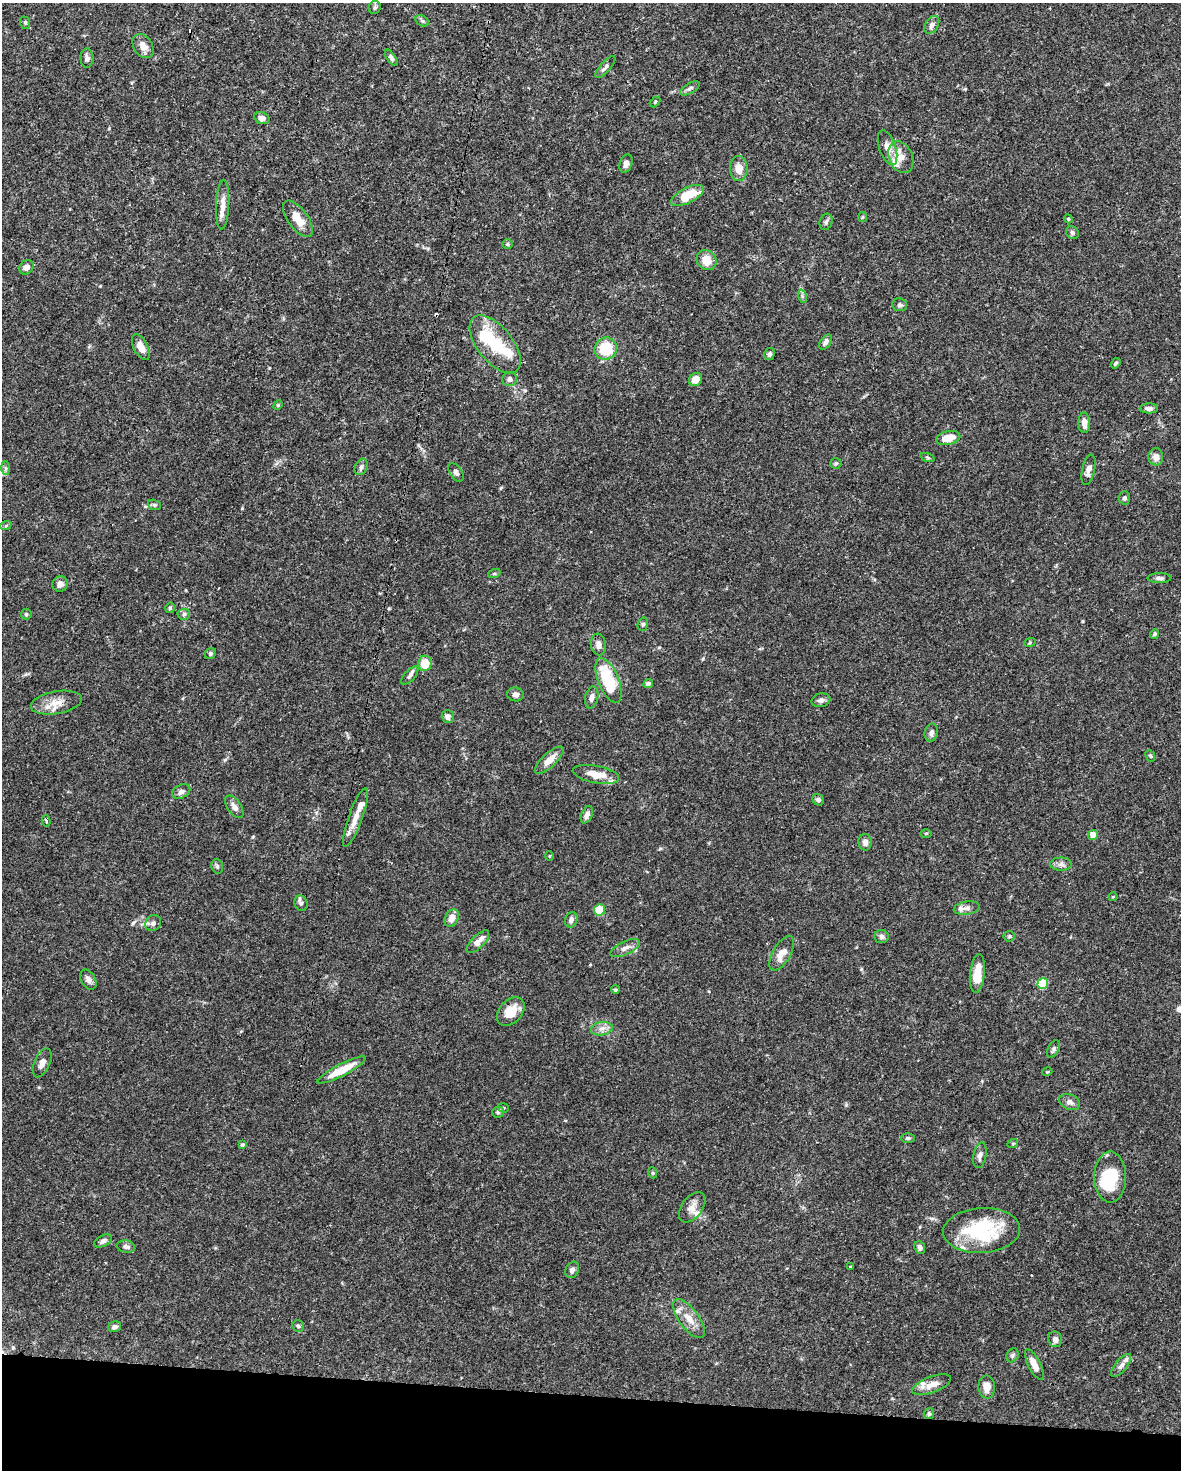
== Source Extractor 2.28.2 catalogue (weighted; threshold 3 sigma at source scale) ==
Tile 11 of 4 x 3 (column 3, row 3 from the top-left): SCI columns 2359-3537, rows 224-1691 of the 4717 x 4738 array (HDU 1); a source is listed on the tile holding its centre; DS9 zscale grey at full resolution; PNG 1183 x 1472 px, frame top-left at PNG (2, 3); each listed source drawn as its Kron ellipse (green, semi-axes under 4 px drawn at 4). Shown black and unused: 5% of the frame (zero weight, under 3 of 5 exposures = <1% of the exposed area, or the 3 px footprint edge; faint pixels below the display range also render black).
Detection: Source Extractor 2.28.2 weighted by HDU 2 'WHT'; one run over the whole footprint, this tile lists its part. Background 0.0443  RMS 0.0016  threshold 0.00739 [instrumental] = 3 sigma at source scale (4.5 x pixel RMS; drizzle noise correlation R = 1.50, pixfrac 1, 0.05/0.05 arcsec/px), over >= 5 px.
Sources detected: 147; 3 inside a brighter object's white glare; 2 cosmic-ray / hot-pixel residue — neither listed nor drawn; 9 inside a brighter listed object's ellipse — not listed separately; the other 133 listed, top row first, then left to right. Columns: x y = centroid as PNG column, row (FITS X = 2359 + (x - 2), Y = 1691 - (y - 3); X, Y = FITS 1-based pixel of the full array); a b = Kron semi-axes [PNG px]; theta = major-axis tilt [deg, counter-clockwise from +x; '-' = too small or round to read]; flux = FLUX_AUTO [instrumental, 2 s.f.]
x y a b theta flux
375 8 6 6 - 0.34
422 21 7 5 -31 0.3
25 23 6 5 - 0.24
932 25 10 6 58 0.8
143 46 13 9 -56 1.4
87 58 10 6 90 0.61
391 58 9 4 -57 0.39
605 67 14 5 48 0.51
690 88 11 5 31 0.47
655 102 6 4 46 0.19
262 118 8 5 -19 0.71
888 148 18 8 -71 1.5
901 157 16 12 -68 2.3
626 164 9 6 71 0.78
739 168 12 9 -90 1.6
687 195 18 7 27 4.1
223 205 25 6 87 1.5
862 217 5 4 - 0.19
298 219 21 10 -54 2.3
1068 219 4 4 - 0.16
826 222 8 6 70 0.4
1072 232 7 6 - 0.39
507 244 5 5 - 0.24
706 260 11 9 -48 2.2
26 267 8 6 45 0.75
802 296 7 4 -72 0.3
900 305 7 6 - 0.37
826 342 8 5 54 0.65
495 344 34 17 -51 7.2
141 347 14 7 -63 1.6
606 349 11 11 - 6.4
769 354 6 5 - 0.48
1116 363 6 4 56 0.31
510 379 7 7 - 0.68
695 380 7 6 - 1.5
278 405 5 4 - 0.17
1149 408 9 5 0 0.69
1084 423 10 6 -87 1
948 438 12 7 14 2.6
928 457 7 3 -19 0.21
1156 457 8 7 - 1.1
836 463 5 5 - 0.25
361 467 8 6 65 0.49
6 468 7 4 -89 0.3
1088 470 15 6 77 0.93
456 472 10 6 -55 0.5
1124 498 6 5 - 0.37
154 505 6 5 - 0.28
6 525 6 3 21 0.21
494 574 6 4 19 0.21
1159 578 12 5 -1 0.46
60 584 8 7 - 0.95
170 608 5 4 - 0.28
26 614 5 5 - 0.25
184 614 6 5 - 0.35
643 624 7 5 75 0.3
1154 634 5 3 - 0.26
1030 642 6 3 20 0.18
598 645 11 7 -82 0.88
210 654 6 5 - 0.34
425 663 8 6 82 2.8
410 676 11 5 48 0.51
609 680 24 10 -68 8.7
648 684 5 4 - 0.51
515 694 8 7 - 0.59
592 697 11 6 77 0.84
821 700 9 6 14 0.62
56 703 26 11 10 2.3
448 717 6 6 - 0.8
931 733 9 6 78 0.59
1150 756 6 4 -66 0.24
549 760 18 7 42 1.7
596 774 23 8 -10 2.3
181 791 9 6 27 0.61
818 800 6 5 - 0.35
234 807 13 7 -57 0.82
587 815 9 5 66 0.75
355 817 31 7 70 2.2
46 821 6 3 -76 0.29
926 833 5 3 - 0.16
1093 835 5 5 - 1.7
865 842 8 6 -87 0.66
550 856 5 3 - 0.13
1061 864 11 6 0 0.67
217 866 7 5 -75 0.32
1113 897 4 4 - 0.15
301 903 8 6 -73 0.47
967 908 13 6 8 0.7
599 910 5 5 - 4
452 918 9 6 60 1.4
571 920 8 6 70 0.61
153 923 8 7 - 0.61
1009 936 5 5 - 0.24
882 937 7 6 - 0.48
478 942 14 6 45 1.3
625 948 16 6 26 0.95
782 953 19 9 60 1.8
977 973 19 7 84 2.4
88 980 11 7 -59 0.78
1043 984 5 5 - 9.3
615 990 4 4 - 0.24
511 1012 16 11 47 2.7
602 1029 11 6 9 0.84
1053 1049 9 5 61 0.44
42 1063 15 7 66 0.95
342 1070 27 6 27 3.6
1047 1072 5 3 - 0.14
1070 1102 11 7 -22 0.74
503 1108 6 4 -19 0.23
498 1112 6 5 - 0.34
908 1138 7 4 1 0.31
1013 1143 5 3 - 0.16
242 1145 4 3 - 0.28
980 1155 13 6 78 0.74
653 1173 6 3 -72 0.19
1110 1177 25 16 90 7.3
692 1207 17 10 54 1.4
982 1230 38 22 4 12
103 1241 9 5 27 0.62
126 1247 9 6 -14 0.54
920 1247 6 5 - 0.57
851 1267 3 2 - 0.18
572 1270 8 6 62 0.63
689 1319 23 9 -54 2.1
298 1326 6 5 - 0.34
115 1327 6 5 - 0.61
1055 1339 8 7 - 0.78
1012 1355 7 5 58 0.34
1034 1364 16 6 -63 1.5
1121 1365 14 6 49 0.72
932 1385 21 8 21 1.7
987 1387 11 8 -84 1.4
929 1414 5 5 - 0.31
Unlisted compact peaks at least as high as the median listed source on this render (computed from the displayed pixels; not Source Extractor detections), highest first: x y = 703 659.